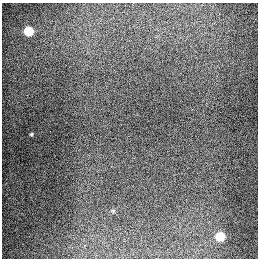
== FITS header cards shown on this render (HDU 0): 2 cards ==
NAXIS1  =                  256
NAXIS2  =                  256

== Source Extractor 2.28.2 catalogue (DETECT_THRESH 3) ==
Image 256 x 256 px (HDU 0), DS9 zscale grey, 1 PNG px = 1 image px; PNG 260 x 260 px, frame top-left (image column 1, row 256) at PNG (2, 3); no overlay
Background 1270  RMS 27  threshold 80.3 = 3 sigma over >= 5 px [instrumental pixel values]
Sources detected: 3; all 3 listed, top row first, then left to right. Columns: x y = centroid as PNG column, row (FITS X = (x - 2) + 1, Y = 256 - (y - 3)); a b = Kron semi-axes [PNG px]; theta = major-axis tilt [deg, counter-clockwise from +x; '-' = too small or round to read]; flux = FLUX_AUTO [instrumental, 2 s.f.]
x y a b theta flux
28 31 6 5 - 86000
31 134 4 3 - 1900
220 236 6 5 - 63000